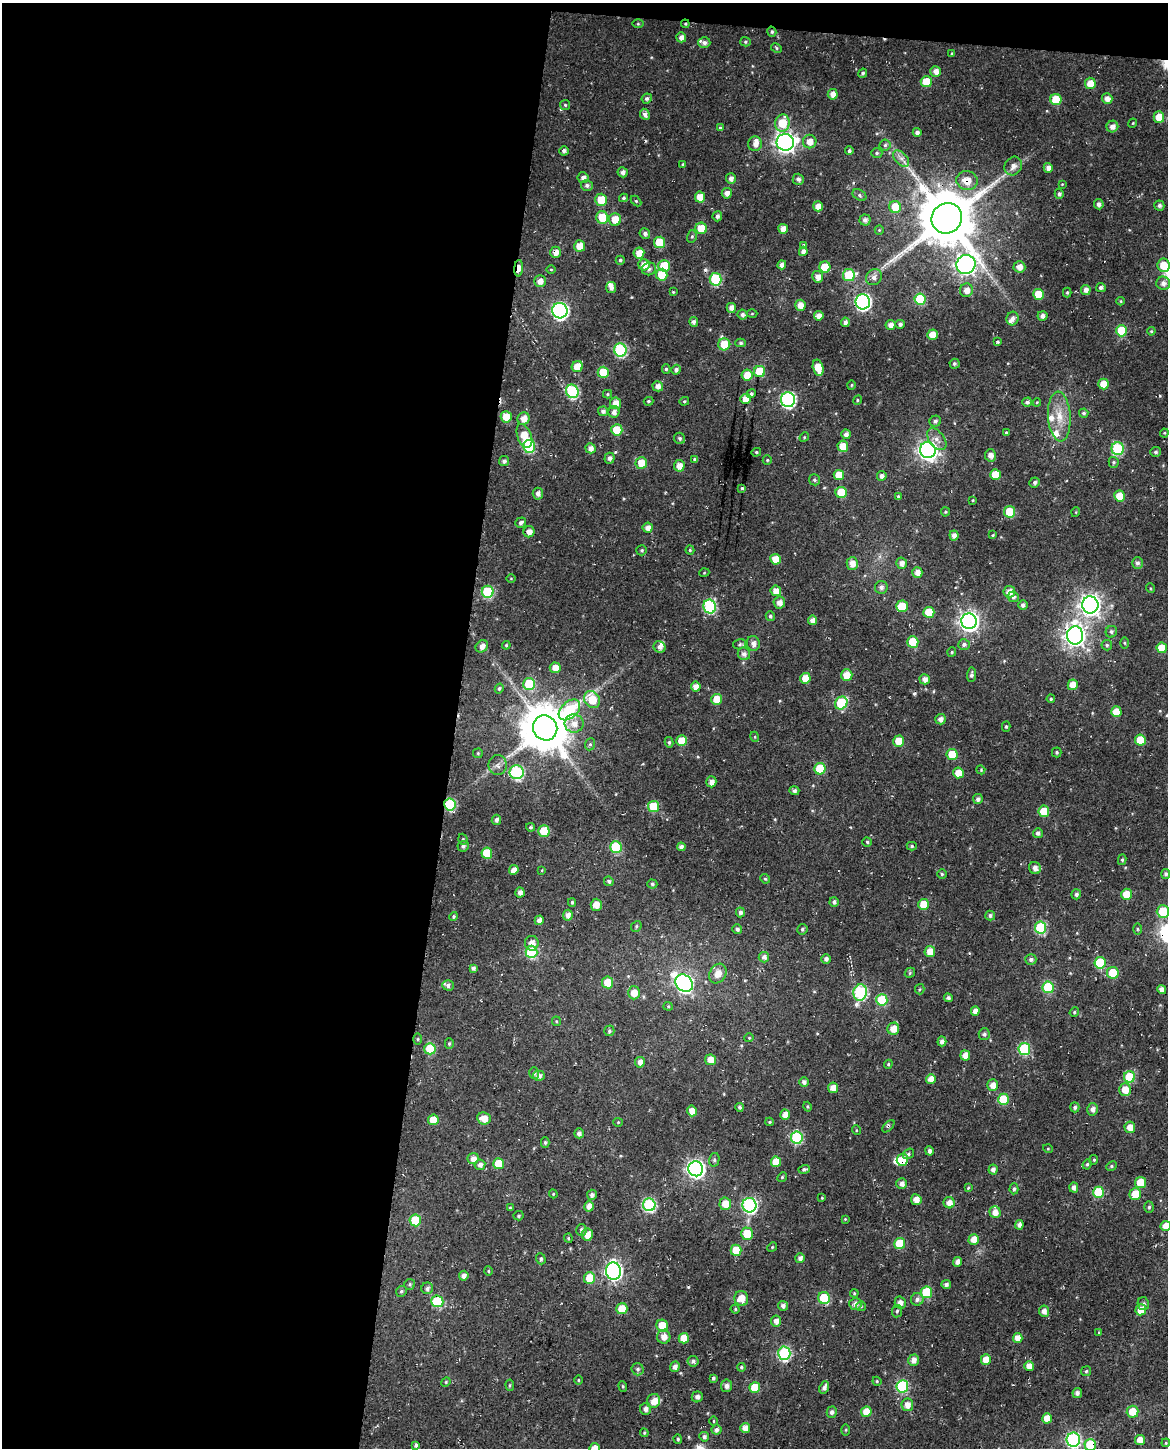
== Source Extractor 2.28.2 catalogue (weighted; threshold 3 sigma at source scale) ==
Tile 1 of 4 x 3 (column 1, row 1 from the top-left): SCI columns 16-1181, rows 3233-4678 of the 4702 x 5021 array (HDU 1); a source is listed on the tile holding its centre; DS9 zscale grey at full resolution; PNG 1170 x 1450 px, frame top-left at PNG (2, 3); each listed source drawn as its Kron ellipse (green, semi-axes under 4 px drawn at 4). Shown black and unused: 40% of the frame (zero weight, under 3 of 4 exposures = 6% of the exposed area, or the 3 px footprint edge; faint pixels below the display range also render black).
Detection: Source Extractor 2.28.2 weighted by HDU 2 'WHT'; one run over the whole footprint, this tile lists its part. Background 0.019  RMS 0.0069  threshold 0.0309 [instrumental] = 3 sigma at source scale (4.5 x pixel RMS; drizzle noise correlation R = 1.50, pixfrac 1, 0.0396/0.0396 arcsec/px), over >= 5 px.
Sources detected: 502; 1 inside a brighter object's white glare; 4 cosmic-ray / hot-pixel residue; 1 long thin detection or spike segment (spike, bleed or trail) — neither listed nor drawn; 9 inside a brighter listed object's ellipse — not listed separately; the other 487 listed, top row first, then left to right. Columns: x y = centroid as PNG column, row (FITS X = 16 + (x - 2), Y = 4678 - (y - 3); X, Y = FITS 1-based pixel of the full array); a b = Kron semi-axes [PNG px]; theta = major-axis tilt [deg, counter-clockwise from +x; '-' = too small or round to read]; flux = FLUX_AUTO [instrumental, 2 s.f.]
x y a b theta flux
638 24 5 4 - 0.78
685 24 4 4 - 0.81
772 32 5 4 - 1.3
681 37 5 5 - 3.6
745 42 5 4 - 1.1
704 43 6 5 - 2.3
776 48 5 4 - 1
952 53 3 3 - 0.78
936 71 5 5 - 3.8
863 73 5 4 - 1.4
926 82 5 5 - 13
1090 83 5 5 - 8.3
833 94 5 5 - 5
647 99 5 5 - 1.7
1107 99 5 5 - 4.3
1056 100 5 5 - 16
565 105 5 5 - 0.99
645 114 6 5 - 2.9
1159 117 5 5 - 12
782 123 9 7 83 20
1133 123 5 3 - 0.64
1112 127 6 5 - 3.8
720 128 4 3 - 1.1
917 132 4 4 - 2.4
785 142 9 8 - 400
810 142 7 6 - 7
755 144 7 7 - 3.9
885 145 5 5 - 1.4
564 151 4 4 - 2.1
849 151 4 4 - 1.6
877 153 5 5 - 1.2
901 158 9 6 -44 3.2
683 164 4 3 - 0.84
1013 166 10 8 54 4.2
1048 168 5 4 - 4.1
623 172 5 5 - 3
583 178 5 5 - 3.3
731 178 5 5 - 2.9
798 179 5 5 - 2.3
967 181 10 9 - 10
1062 184 3 3 - 0.51
587 185 6 5 - 2
727 193 5 5 - 3.9
1059 194 5 4 - 1.8
859 195 7 5 -29 1.6
700 197 5 5 - 11
624 198 4 4 - 1.2
601 200 6 6 - 15
636 201 6 4 -45 0.87
1099 204 5 5 - 2.6
1159 205 5 5 - 1.8
818 206 5 5 - 6.2
895 207 6 6 - 16
717 216 5 5 - 2.2
602 218 6 6 - 18
947 218 16 14 48 4500
615 219 6 6 - 11
865 220 5 5 - 2.7
701 228 6 5 - 15
783 229 5 5 - 5.9
879 230 5 4 - 0.76
645 234 5 5 - 2.3
692 236 6 5 - 1.2
659 242 5 5 - 18
804 245 4 4 - 1
580 246 5 5 - 9.5
803 251 5 4 - 3.5
555 252 5 5 - 5.1
639 253 5 5 - 7.2
620 260 4 4 - 1.2
966 264 10 9 - 360
644 265 6 5 - 6.3
782 265 4 4 - 3.6
1163 265 7 6 - 11
664 266 6 5 - 19
825 267 5 5 - 15
1019 267 6 5 - 5.7
519 268 8 4 84 6.8
551 269 5 3 - 0.68
649 269 7 6 - 1.8
662 275 6 5 - 15
849 275 6 6 - 26
818 277 6 5 - 4.4
874 277 8 7 - 3.5
715 279 6 6 - 46
540 281 6 6 - 4.9
1163 283 7 6 - 3.4
611 287 5 5 - 2.8
1101 288 5 4 - 2
966 290 7 6 - 5.1
1086 290 5 4 - 3.6
673 292 3 3 - 0.61
1067 292 5 4 - 1
1038 294 5 5 - 15
920 299 6 5 - 31
1121 301 4 4 - 0.66
863 302 7 7 - 170
800 305 5 5 - 6.1
731 308 5 4 - 4.4
560 311 8 7 - 190
752 314 5 3 - 0.62
742 315 5 5 - 2.1
819 316 5 4 - 4.6
1042 316 5 4 - 3.3
1012 318 7 6 - 2.8
694 322 5 4 - 2.2
845 322 5 4 - 2.6
900 324 4 4 - 2.1
891 325 5 5 - 3.7
1121 331 6 5 - 25
1151 331 4 3 - 0.79
932 335 5 5 - 7.7
998 342 4 3 - 0.83
741 343 5 4 - 1.3
724 344 6 6 - 17
620 350 6 6 - 67
954 364 5 5 - 1.4
577 366 6 5 - 11
818 368 8 5 -77 15
666 369 4 4 - 1.2
676 370 5 4 - 1.8
603 372 5 5 - 18
760 372 5 5 - 22
747 375 5 5 - 9.5
1104 384 5 5 - 10
851 385 5 3 - 0.71
658 386 5 5 - 3.3
572 391 7 6 - 62
607 394 4 4 - 0.85
751 394 5 4 - 1.7
746 399 5 5 - 8
788 400 7 7 - 130
857 400 5 4 - 1
648 401 5 4 - 0.96
684 401 5 4 - 0.83
1027 402 5 4 - 2.2
1037 402 4 3 - 0.62
616 403 6 5 - 6.8
603 411 5 5 - 2.4
614 412 6 5 - 3.1
1084 413 5 4 - 1.2
1059 416 25 11 -86 13
506 417 6 5 - 11
524 419 6 6 - 6.9
935 421 6 5 - 1.8
617 430 5 5 - 19
1006 433 3 3 - 0.82
1164 433 4 4 - 0.67
846 434 5 4 - 3.1
524 436 12 7 -69 14
804 437 5 4 - 0.79
680 438 6 5 - 1.6
937 439 12 7 -53 4.3
529 446 6 6 - 49
843 446 5 5 - 8.8
590 448 5 5 - 3.8
1118 449 6 6 - 53
928 450 8 7 - 320
756 452 5 4 - 0.94
1156 452 5 5 - 1.5
990 455 6 5 - 4.2
610 458 5 5 - 2.2
695 459 4 4 - 1.2
767 460 5 4 - 0.84
504 461 5 5 - 2.3
1114 462 5 5 - 1
641 463 6 6 - 10
679 466 5 5 - 6
995 474 5 5 - 12
839 475 5 5 - 10
882 476 5 5 - 2.4
814 480 5 5 - 1.3
1035 482 5 5 - 1.9
742 488 3 3 - 0.86
841 492 5 5 - 19
538 494 6 5 - 3.1
898 496 4 3 - 0.74
1119 496 5 5 - 12
973 500 3 3 - 0.6
945 512 4 4 - 0.82
1010 512 5 5 - 23
1076 512 5 3 - 0.61
521 523 6 4 36 1.9
648 528 5 5 - 4.7
529 532 5 5 - 4.6
954 535 5 4 - 2.7
993 535 4 3 - 0.61
642 550 5 5 - 1
690 550 4 4 - 0.95
775 559 5 5 - 10
902 563 5 5 - 3.9
1137 563 6 5 - 2.2
852 564 6 5 - 5.9
917 572 5 5 - 5.1
704 573 5 3 - 0.59
511 578 5 3 - 0.54
881 587 6 6 - 2.6
1150 588 5 3 - 0.66
776 591 5 5 - 6.7
488 592 6 6 - 49
1009 592 6 6 - 5.3
1013 597 5 5 - 2.2
779 602 6 6 - 4.4
1023 605 5 5 - 2.4
1090 605 8 8 - 420
902 606 6 5 - 18
710 607 7 6 - 66
929 612 5 5 - 18
770 616 5 4 - 1.2
812 620 5 5 - 4.5
969 621 8 7 - 360
1111 632 6 5 - 1.6
1075 635 9 8 - 420
913 642 6 5 - 22
753 643 7 6 - 3.9
1125 643 5 3 - 0.81
740 644 6 5 - 1.4
964 644 6 5 - 1.9
506 645 4 4 - 0.76
1107 645 5 5 - 1.2
482 646 7 5 43 3.9
659 647 6 5 - 2.7
1162 648 5 5 - 11
952 652 5 4 - 0.89
744 654 6 6 - 2.8
555 668 5 5 - 6.4
847 675 6 5 - 8.7
972 675 7 4 86 1.5
805 678 5 5 - 10
925 679 5 5 - 3.7
529 684 6 6 - 26
1073 685 5 5 - 8
696 687 5 5 - 5.8
499 689 5 4 - 1.3
592 699 9 7 -54 19
717 699 5 5 - 12
1051 699 4 4 - 0.85
841 703 7 6 - 37
569 710 12 8 42 46
1116 712 5 5 - 9.7
941 719 5 5 - 3.3
574 723 9 9 - 6.6
1006 727 5 4 - 1.1
545 728 13 12 - 3200
755 737 5 3 - 0.65
1140 740 5 5 - 15
682 741 5 5 - 12
899 741 5 5 - 14
669 742 5 4 - 1.3
590 744 6 5 - 1.3
1057 752 5 4 - 1.2
478 753 5 4 - 0.95
952 754 5 5 - 16
498 765 10 9 - 3.5
820 769 5 5 - 26
981 770 4 3 - 0.65
517 772 7 7 - 71
958 773 5 5 - 8.7
711 782 5 5 - 3.7
794 791 5 4 - 2
978 799 5 5 - 2.3
450 804 6 5 - 51
653 807 5 5 - 24
1044 811 5 5 - 15
496 820 5 5 - 2.3
530 827 4 3 - 0.91
544 831 5 5 - 24
1038 833 5 5 - 2.3
463 839 5 4 - 0.99
867 842 5 4 - 1.2
463 846 6 5 - 1.9
912 846 5 4 - 1.3
616 847 6 5 - 38
681 847 4 4 - 3
487 853 5 5 - 22
1122 860 5 4 - 1.2
1035 868 6 6 - 3.6
514 870 5 4 - 5.1
542 870 3 2 - 0.47
942 874 5 5 - 1.1
1166 874 5 4 - 1.4
765 879 5 4 - 0.94
609 881 5 4 - 1.5
652 884 5 4 - 1.1
520 892 5 4 - 2.9
1076 894 5 5 - 2
1127 894 5 5 - 13
572 902 4 3 - 1.1
834 902 5 4 - 1.9
924 904 5 5 - 14
596 905 6 5 - 6.2
1163 911 6 6 - 21
740 912 5 4 - 1.8
568 915 5 5 - 4.2
454 916 4 4 - 1.3
990 916 5 5 - 1.7
539 920 5 4 - 3.8
636 926 6 4 51 1
1040 928 6 6 - 49
737 929 5 5 - 1.6
802 929 5 5 - 1.3
1138 929 5 3 - 0.81
532 943 7 7 - 5.8
930 951 5 5 - 7.7
532 952 6 6 - 46
764 957 5 5 - 3
826 959 5 5 - 2.6
1031 959 5 5 - 2.2
1100 963 6 5 - 28
473 968 4 4 - 2.1
718 973 10 8 60 7.7
910 973 5 4 - 0.95
1113 973 6 5 - 18
608 982 6 5 - 13
684 983 9 7 -46 210
448 985 6 5 - 2.1
1048 987 6 5 - 37
920 989 5 4 - 0.97
1162 989 4 4 - 3.7
860 992 8 6 77 89
634 993 6 6 - 8
948 998 4 4 - 1.8
882 1000 6 5 - 31
668 1006 4 4 - 0.77
975 1011 5 4 - 4.2
1074 1012 5 4 - 0.9
556 1021 5 4 - 0.78
893 1029 6 5 - 6.9
609 1031 5 5 - 1.5
984 1034 6 5 - 1.9
749 1038 4 4 - 0.7
418 1039 5 4 - 0.75
942 1041 5 4 - 3
449 1044 5 4 - 1
430 1049 6 5 - 22
1024 1049 6 5 - 55
965 1055 5 5 - 6.4
710 1060 5 5 - 7
640 1062 5 5 - 4.4
888 1064 4 4 - 0.8
534 1073 6 4 -75 1.3
539 1076 6 5 - 3
1129 1077 5 5 - 25
931 1079 5 5 - 7.1
804 1082 5 4 - 2.3
993 1085 6 5 - 5.7
833 1088 5 5 - 6.8
1125 1090 6 6 - 8.8
1003 1099 6 5 - 26
740 1107 4 3 - 1.6
807 1107 5 4 - 0.93
1075 1107 5 4 - 1.9
1092 1109 6 5 - 3.3
692 1111 5 5 - 8
785 1115 5 5 - 6.5
484 1118 7 6 - 7.8
433 1120 5 5 - 12
618 1122 4 4 - 0.66
770 1122 4 3 - 0.79
888 1126 7 3 46 1.2
1130 1127 6 5 - 6.5
856 1130 5 3 - 0.59
579 1133 5 4 - 2.6
797 1138 6 6 - 57
545 1142 5 4 - 1.3
1048 1149 5 3 - 0.55
929 1151 5 4 - 2.3
908 1154 6 5 - 1.4
473 1158 5 5 - 4.3
714 1160 7 5 77 1.5
902 1160 6 5 - 14
1094 1160 5 4 - 1
776 1162 5 5 - 11
499 1164 5 5 - 19
1087 1164 5 4 - 1
480 1165 5 5 - 3
1111 1166 5 4 - 1.1
696 1169 7 7 - 260
804 1169 6 4 15 1.5
993 1170 5 4 - 3
782 1177 5 4 - 0.82
1140 1183 5 5 - 15
902 1184 5 5 - 2.9
968 1188 4 4 - 0.82
1074 1188 5 4 - 3.2
1014 1189 5 4 - 1.6
1098 1192 6 5 - 31
553 1194 4 4 - 0.7
1135 1194 6 5 - 13
592 1195 5 5 - 2.4
822 1198 4 3 - 0.53
916 1200 5 5 - 4.8
949 1203 6 5 - 5.9
725 1204 6 6 - 8.5
649 1205 6 6 - 81
749 1205 7 7 - 130
589 1206 5 4 - 5
1149 1207 5 4 - 1.2
510 1208 4 4 - 0.64
995 1212 6 5 - 5.8
519 1216 5 4 - 1
845 1219 4 4 - 0.57
415 1220 6 5 - 24
1019 1225 5 4 - 3
1166 1226 5 5 - 7.6
581 1230 6 5 - 1.8
747 1234 6 6 - 15
587 1235 6 5 - 6.9
568 1238 4 4 - 0.84
974 1239 5 5 - 7.3
900 1243 5 5 - 24
772 1247 5 4 - 0.76
736 1250 5 5 - 17
800 1258 5 5 - 2.7
541 1259 5 4 - 1.2
957 1262 5 4 - 3.2
488 1271 4 4 - 0.8
613 1271 8 7 - 230
464 1276 5 5 - 3.5
589 1278 6 5 - 15
410 1284 6 5 - 1.3
946 1284 4 4 - 2.3
427 1288 6 5 - 2.2
401 1291 6 5 - 1.3
926 1292 6 5 - 32
854 1293 4 4 - 0.77
741 1298 7 7 - 9
824 1298 6 5 - 29
917 1299 6 6 - 2.8
437 1301 6 6 - 36
900 1303 6 5 - 3.8
855 1304 6 6 - 3.5
1143 1304 6 5 - 1.9
783 1306 5 5 - 2.4
861 1306 5 5 - 1.1
622 1309 5 5 - 13
735 1309 4 4 - 0.96
1141 1310 5 5 - 8.6
897 1311 6 5 - 1.1
1044 1311 5 5 - 3.6
776 1321 5 5 - 3.7
662 1326 6 5 - 14
1099 1332 4 4 - 0.76
664 1337 7 6 - 6
684 1338 5 5 - 11
1018 1338 5 4 - 6.4
784 1353 7 6 - 87
913 1360 5 5 - 4.5
986 1360 5 5 - 8.2
693 1361 5 5 - 2
1029 1366 5 5 - 5.7
675 1367 5 4 - 3.1
741 1367 4 4 - 0.91
638 1369 6 6 - 1.7
1086 1371 5 4 - 1.1
713 1378 4 3 - 1.3
578 1380 5 3 - 0.67
877 1381 4 4 - 0.76
446 1382 5 4 - 0.78
510 1385 6 4 -85 1
623 1386 5 4 - 0.93
727 1386 6 5 - 2.9
902 1386 6 6 - 63
755 1388 5 5 - 18
824 1388 6 4 65 2.7
1077 1393 5 4 - 2.7
697 1397 5 5 - 2.2
653 1401 7 6 - 7.1
907 1405 6 6 - 5
645 1409 6 5 - 2.9
832 1412 5 5 - 2.2
866 1412 5 5 - 10
1133 1412 6 6 - 12
1047 1418 5 5 - 8.6
713 1421 4 3 - 0.55
745 1428 5 5 - 6.2
716 1430 5 5 - 2.5
846 1430 6 4 89 0.71
644 1433 4 4 - 0.78
704 1437 5 5 - 2.4
678 1439 4 4 - 1.1
1073 1440 7 6 - 110
1140 1440 5 5 - 7.1
1166 1443 4 3 - 0.66
416 1445 4 3 - 1.6
1090 1445 6 6 - 26
594 1448 5 5 - 6.7
Overlapping masked pixels (flux is a lower limit): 16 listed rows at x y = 685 24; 772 32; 967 181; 859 195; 947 218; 555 252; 519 268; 863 302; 1118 449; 1075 635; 517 772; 450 804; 888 1126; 902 1160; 613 1271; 1090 1445
Isophote crosses this tile's border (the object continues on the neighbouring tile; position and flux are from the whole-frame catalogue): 5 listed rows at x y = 1163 265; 1166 1226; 1073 1440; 1090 1445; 594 1448